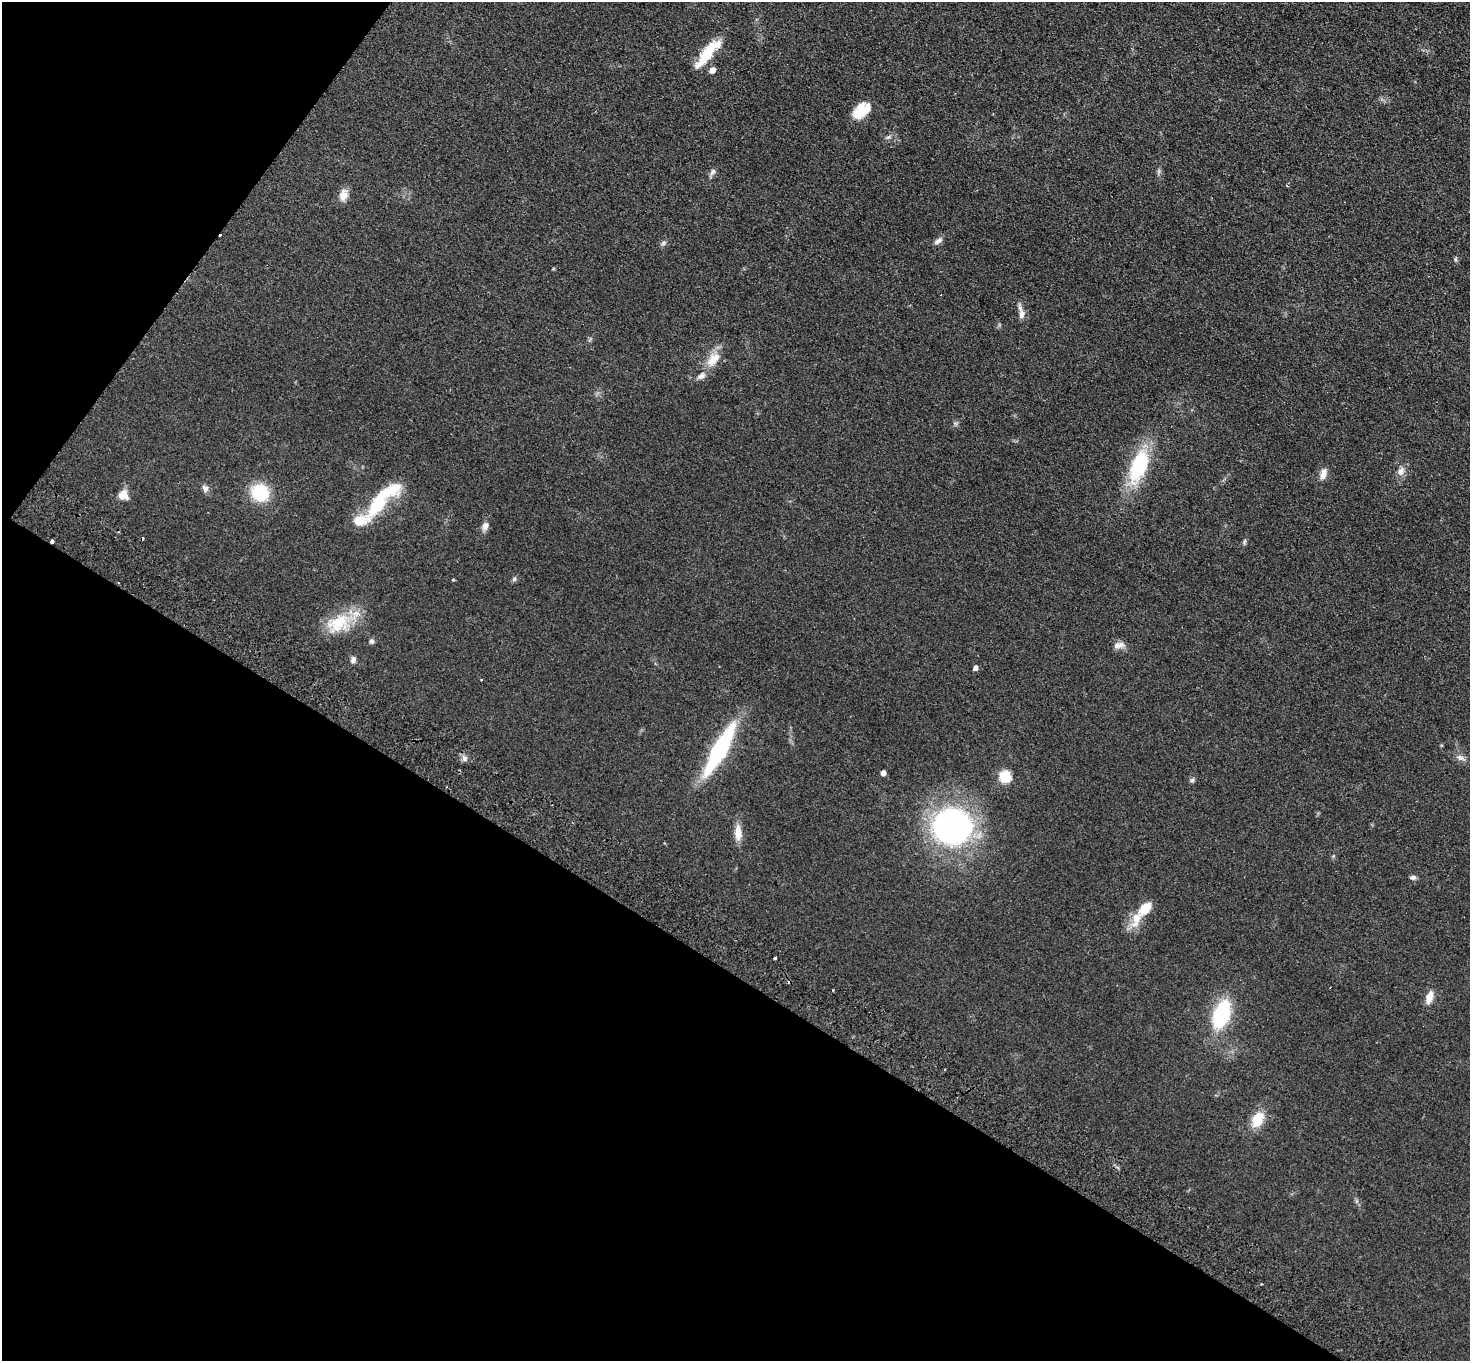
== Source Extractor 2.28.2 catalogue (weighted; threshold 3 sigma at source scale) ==
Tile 9 of 4 x 4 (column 1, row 3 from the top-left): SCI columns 36-1503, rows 1562-2920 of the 5942 x 5980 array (HDU 1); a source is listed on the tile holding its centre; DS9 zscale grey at full resolution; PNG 1472 x 1363 px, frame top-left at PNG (2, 2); no overlay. Shown black and unused: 34% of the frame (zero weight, under 2 of 3 exposures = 3% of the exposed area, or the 3 px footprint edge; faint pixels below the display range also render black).
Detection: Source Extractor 2.28.2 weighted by HDU 2 'WHT'; one run over the whole footprint, this tile lists its part. Background 0.0876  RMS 0.0099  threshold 0.0445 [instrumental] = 3 sigma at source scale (4.5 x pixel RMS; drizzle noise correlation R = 1.50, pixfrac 1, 0.05/0.05 arcsec/px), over >= 5 px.
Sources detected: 52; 1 inside a brighter object's white glare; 5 cosmic-ray / hot-pixel residue — not listed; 4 inside a brighter listed object's ellipse — not listed separately; the other 42 listed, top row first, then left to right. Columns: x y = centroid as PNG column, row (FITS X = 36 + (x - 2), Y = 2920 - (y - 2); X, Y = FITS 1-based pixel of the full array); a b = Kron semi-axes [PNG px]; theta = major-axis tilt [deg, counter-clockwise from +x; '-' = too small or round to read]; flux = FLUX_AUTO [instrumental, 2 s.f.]
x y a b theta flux
708 53 39 10 50 31
712 70 7 6 - 4.8
861 113 21 14 77 18
888 137 7 4 43 2
713 172 10 6 53 3.1
343 195 16 10 79 8
938 241 12 7 38 3.8
663 243 7 5 24 2.1
1455 259 6 4 84 1.5
1022 314 13 8 87 6.1
712 361 23 13 62 16
1139 466 33 16 68 73
1401 471 13 8 64 5.7
1323 474 14 7 77 6.7
205 488 9 7 -61 3.8
260 493 18 17 - 41
123 495 13 12 - 8.3
377 503 35 19 58 42
485 526 11 7 73 5
1244 542 8 4 60 1.6
514 579 7 4 45 1.8
338 623 35 23 28 36
371 641 7 6 - 2.3
1119 645 16 8 11 5.8
353 660 8 6 81 3.6
975 668 5 5 - 3.6
482 680 3 3 - 3.4
720 750 44 11 61 130
464 758 7 6 - 3.2
1461 758 12 6 -18 4.2
883 773 5 4 - 3.9
1005 776 6 6 - 67
1192 780 6 6 - 2
952 826 34 30 -6 280
738 833 19 9 -88 11
1413 877 7 5 -1 2.9
1145 908 17 10 47 18
775 958 3 3 - 5.6
833 990 3 3 - 1.4
1429 997 17 8 74 8.8
1221 1015 20 11 70 87
1258 1119 20 12 61 19